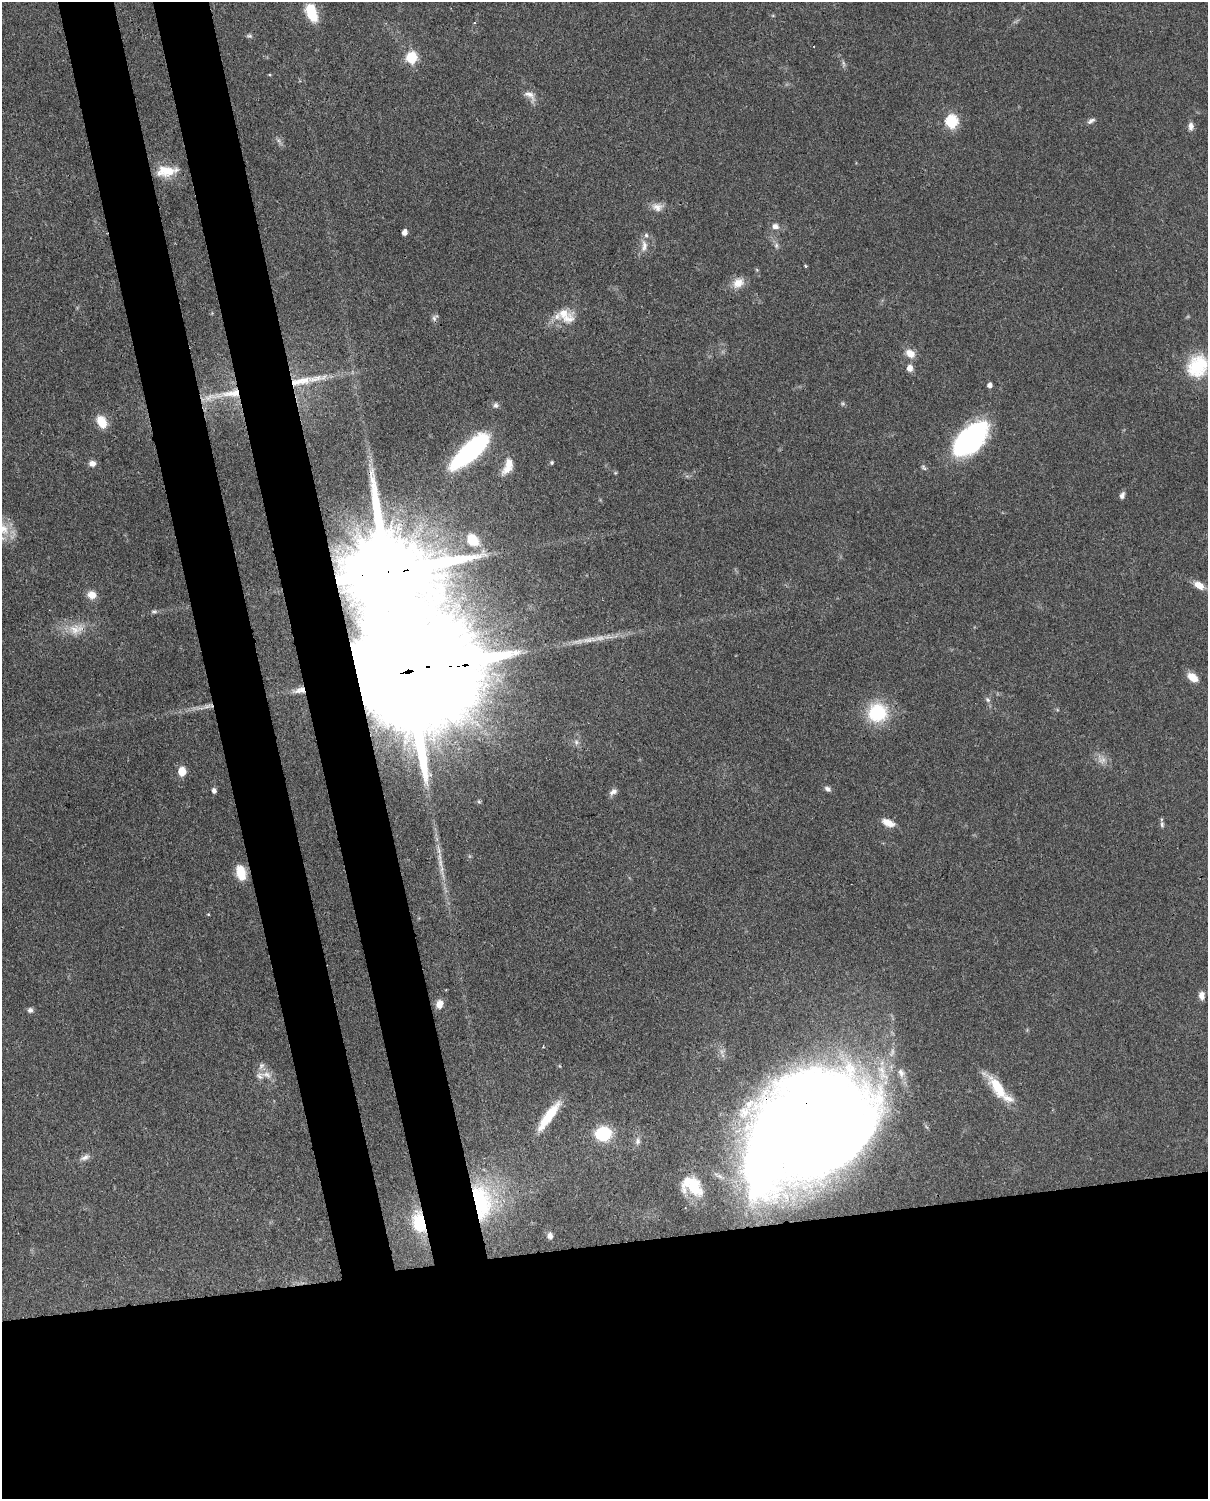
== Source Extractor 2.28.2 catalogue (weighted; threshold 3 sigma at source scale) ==
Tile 11 of 4 x 3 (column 3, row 3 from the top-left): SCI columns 2499-3704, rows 263-1759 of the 4999 x 4902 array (HDU 1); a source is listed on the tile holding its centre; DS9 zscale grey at full resolution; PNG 1210 x 1501 px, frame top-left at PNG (2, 2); no overlay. Shown black and unused: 25% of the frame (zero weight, under 3 of 4 exposures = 7% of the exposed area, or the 3 px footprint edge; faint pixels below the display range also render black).
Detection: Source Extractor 2.28.2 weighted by HDU 2 'WHT'; one run over the whole footprint, this tile lists its part. Background 0.087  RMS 0.0039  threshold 0.0175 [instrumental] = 3 sigma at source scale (4.5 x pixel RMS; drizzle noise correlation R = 1.50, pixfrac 1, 0.05/0.05 arcsec/px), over >= 5 px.
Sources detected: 78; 2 too faint to see at this stretch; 1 inside a brighter object's white glare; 1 long thin detection or spike segment (spike, bleed or trail) — not listed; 3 inside a brighter listed object's ellipse — not listed separately; the other 71 listed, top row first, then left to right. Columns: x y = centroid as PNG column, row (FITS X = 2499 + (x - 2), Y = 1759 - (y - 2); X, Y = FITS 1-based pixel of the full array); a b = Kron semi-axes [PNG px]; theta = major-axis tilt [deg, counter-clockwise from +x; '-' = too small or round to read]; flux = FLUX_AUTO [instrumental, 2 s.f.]
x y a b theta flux
311 12 18 10 -69 14
249 36 8 5 -1 0.79
411 57 6 6 - 32
530 95 21 10 -43 3.5
951 121 6 6 - 50
1091 121 11 6 29 1.3
1191 126 10 6 87 1.9
278 140 7 4 -71 0.9
167 171 26 13 -1 8.8
657 207 15 11 -11 3.4
775 226 10 8 -28 2.2
404 232 5 4 - 2.2
776 245 8 6 90 1.2
644 246 18 9 86 3.3
806 266 4 4 - 0.47
738 283 16 12 37 4.7
566 316 27 17 -31 9.1
435 318 11 6 61 1.2
910 353 13 10 -35 3.9
1198 366 28 23 56 21
910 368 6 5 - 3.4
300 381 35 11 12 12
990 385 5 5 - 1.8
231 393 44 11 8 14
496 405 8 7 - 1.2
102 422 14 10 -62 7
971 439 34 18 46 78
471 450 39 13 42 70
552 462 4 4 - 0.7
92 463 8 7 - 2.2
508 466 23 10 66 5.9
615 473 5 4 - 0.4
1122 495 8 5 71 1.4
4 529 21 15 -56 9.1
473 540 19 14 -49 12
385 572 32 18 8 11000
1199 585 13 8 -32 4.1
92 595 9 8 - 4.3
154 611 9 5 5 0.92
76 629 25 15 15 8
408 672 75 21 7 34000
1193 677 13 8 -38 4.7
988 700 8 6 -34 1.1
207 706 17 7 19 3.6
877 713 24 22 16 21
576 742 8 6 -78 1.3
182 771 7 6 - 7.1
828 789 8 6 -29 1.3
214 791 5 4 - 1.5
613 792 11 7 34 1.7
479 802 6 5 - 0.59
888 823 16 8 -23 4.1
1162 825 9 5 -89 0.95
241 872 18 10 -77 7.8
208 914 4 3 - 0.35
1202 995 9 6 -85 2.4
439 1004 10 8 75 3.1
30 1010 7 7 - 1.2
560 1066 5 3 - 0.32
901 1073 14 8 -72 2.8
267 1075 15 9 -19 3.4
998 1087 38 12 -53 14
548 1116 38 9 54 13
806 1130 105 69 31 1100
603 1133 9 9 - 31
638 1141 10 7 79 1.6
85 1157 14 7 23 1.9
692 1186 26 18 -36 15
481 1201 51 26 -81 44
419 1222 27 15 -77 15
550 1236 7 6 - 1.7
Overlapping masked pixels (flux is a lower limit): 8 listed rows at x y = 300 381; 231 393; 385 572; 408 672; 207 706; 806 1130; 481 1201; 419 1222
Isophote crosses this tile's border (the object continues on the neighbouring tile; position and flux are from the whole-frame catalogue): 2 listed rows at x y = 1198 366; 4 529